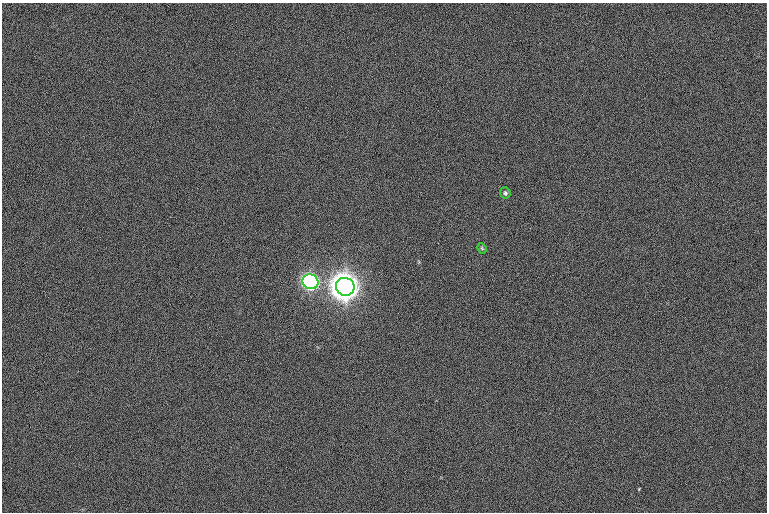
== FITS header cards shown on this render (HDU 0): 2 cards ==
NAXIS1  =                 765  / length of data axis 1
NAXIS2  =                 510  / length of data axis 2

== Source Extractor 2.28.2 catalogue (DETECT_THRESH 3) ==
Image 765 x 510 px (HDU 0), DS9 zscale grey, 1 PNG px = 1 image px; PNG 769 x 514 px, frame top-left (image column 1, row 510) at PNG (2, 3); each listed source drawn as its Kron ellipse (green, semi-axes under 4 px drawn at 4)
Background 5.94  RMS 12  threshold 37.3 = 3 sigma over >= 5 px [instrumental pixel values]
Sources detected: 4; all 4 listed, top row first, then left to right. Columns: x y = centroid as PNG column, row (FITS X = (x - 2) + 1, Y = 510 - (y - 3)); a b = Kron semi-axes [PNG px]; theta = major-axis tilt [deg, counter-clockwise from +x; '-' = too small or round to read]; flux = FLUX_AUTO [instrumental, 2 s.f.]
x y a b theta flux
505 193 5 5 - 1.7e+03
482 248 5 4 - 1.0e+03
311 282 8 7 - 4.6e+05
345 287 9 9 - 2.4e+06